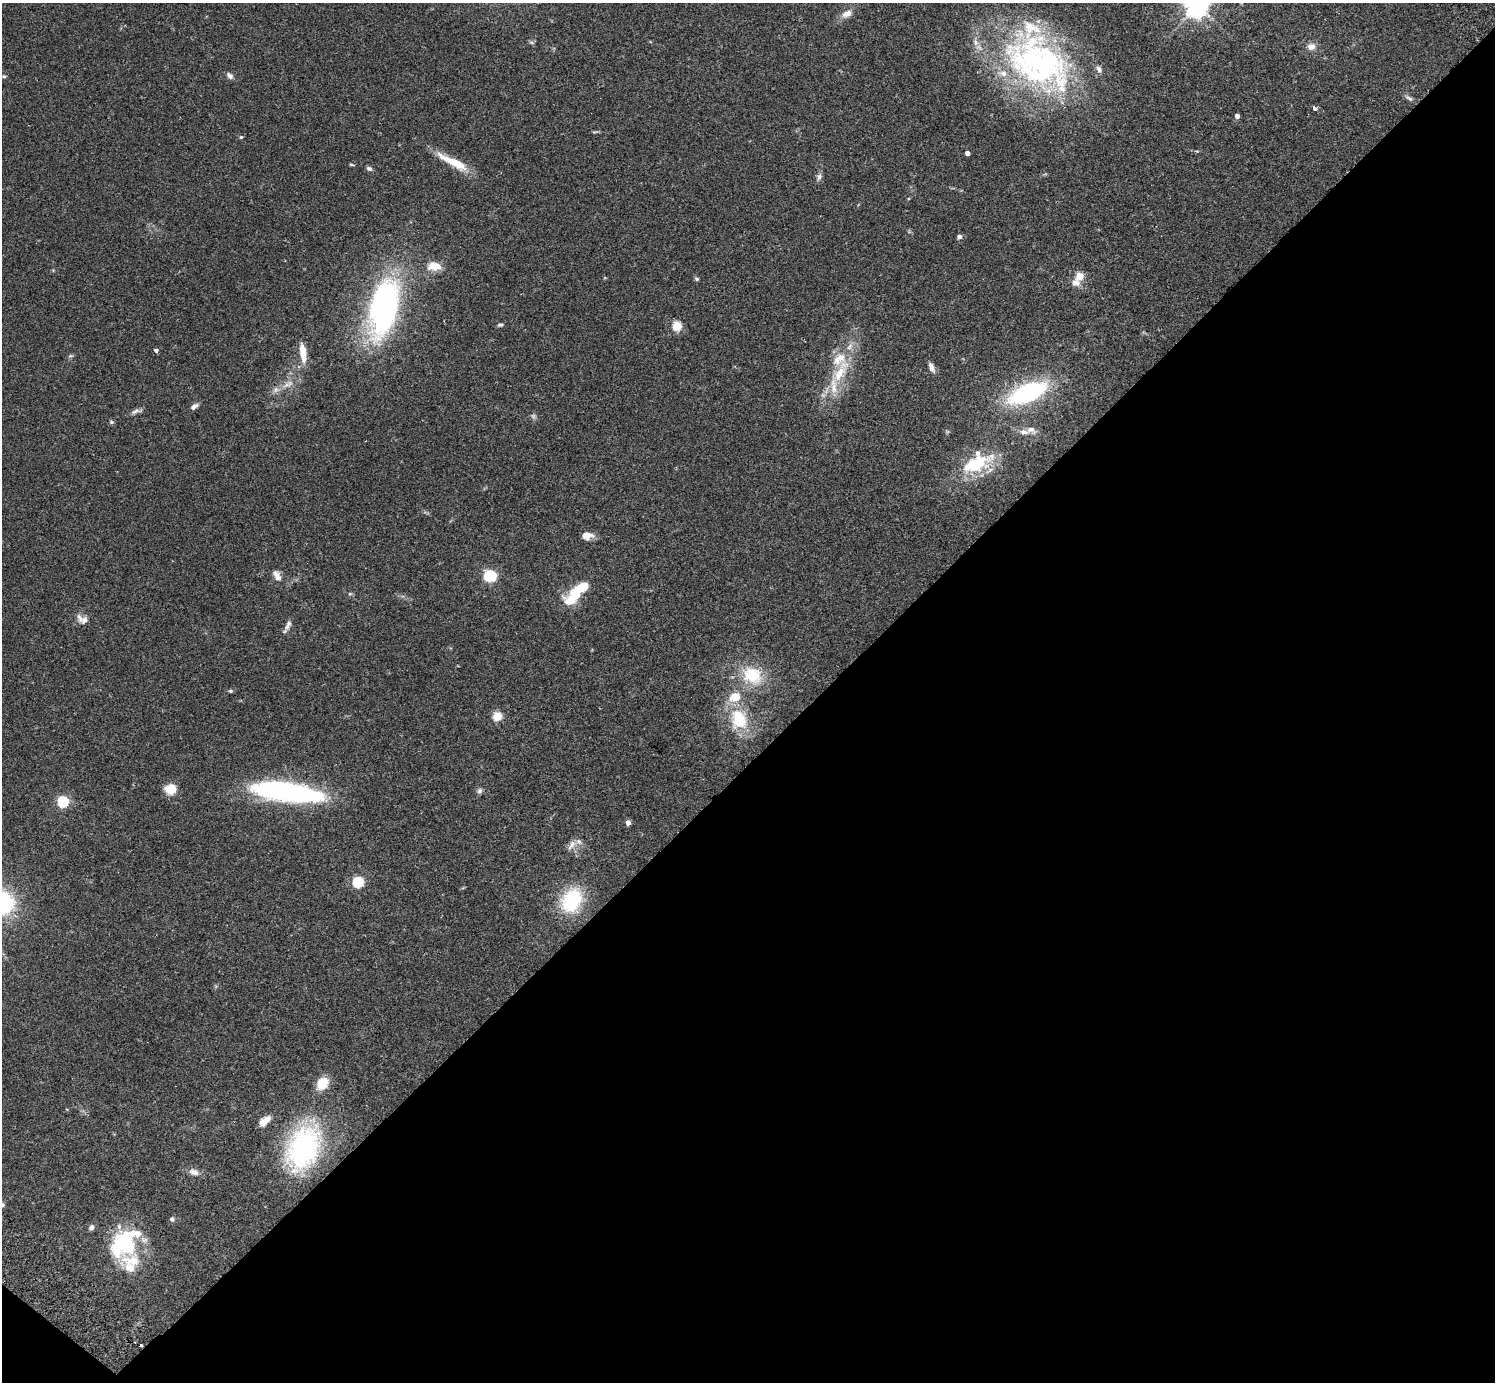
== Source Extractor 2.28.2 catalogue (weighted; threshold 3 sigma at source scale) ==
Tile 15 of 4 x 4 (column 3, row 4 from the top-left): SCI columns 3032-4524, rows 346-1725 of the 6061 x 6070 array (HDU 1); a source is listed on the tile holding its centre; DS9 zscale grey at full resolution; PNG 1497 x 1384 px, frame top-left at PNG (2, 3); no overlay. Shown black and unused: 46% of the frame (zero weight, under 2 of 3 exposures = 3% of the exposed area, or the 3 px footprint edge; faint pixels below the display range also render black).
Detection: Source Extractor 2.28.2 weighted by HDU 2 'WHT'; one run over the whole footprint, this tile lists its part. Background 0.106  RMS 0.0064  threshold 0.0288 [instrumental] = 3 sigma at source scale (4.5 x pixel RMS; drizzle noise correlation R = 1.50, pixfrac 1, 0.05/0.05 arcsec/px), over >= 5 px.
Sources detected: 84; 1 too faint to see at this stretch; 3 inside a brighter object's white glare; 1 cosmic-ray / hot-pixel residue — not listed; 16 inside a brighter listed object's ellipse — not listed separately; the other 63 listed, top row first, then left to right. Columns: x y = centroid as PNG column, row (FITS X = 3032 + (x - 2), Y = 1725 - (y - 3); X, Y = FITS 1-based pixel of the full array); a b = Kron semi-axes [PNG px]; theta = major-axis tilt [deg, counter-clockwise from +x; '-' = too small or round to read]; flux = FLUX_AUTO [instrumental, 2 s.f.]
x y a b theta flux
1197 5 8 8 - 480
847 14 14 9 27 5.2
1311 47 10 9 - 4.2
1038 63 97 58 -38 200
4 76 5 5 - 0.94
230 76 9 6 -46 2.5
1409 98 14 5 -34 2.1
1314 108 5 4 - 2.5
1237 116 4 4 - 2.9
241 137 4 4 - 0.83
967 153 4 4 - 3.6
453 162 43 9 -27 16
351 165 6 3 -9 0.68
369 169 8 5 -22 1.6
819 177 11 7 80 2.2
959 237 5 4 - 2.7
434 266 20 12 -5 8.3
1079 276 5 5 - 21
697 279 6 5 - 1
1075 283 9 7 -5 4.5
384 308 53 23 78 190
500 325 8 4 6 1.2
677 326 5 5 - 35
156 350 3 3 - 4.2
303 353 20 7 -82 11
70 356 7 4 0 0.91
931 367 13 6 -67 3.3
840 372 45 16 59 27
288 384 19 8 28 6.7
1027 393 35 15 24 85
194 406 10 5 35 2.7
136 411 18 5 14 2.4
111 422 6 6 - 1.1
1031 430 14 9 -20 3.9
976 464 40 18 23 34
587 535 12 8 -2 6.4
277 575 15 9 -61 4.4
490 576 6 5 - 69
576 593 21 13 43 24
350 594 6 4 1 0.86
84 620 16 10 11 4
289 623 11 7 89 2.2
752 675 27 21 -27 25
230 691 6 4 -1 0.96
497 716 5 5 - 31
739 719 29 22 -71 25
171 789 11 9 13 11
289 791 76 21 -7 110
479 791 8 7 - 1.7
63 802 5 5 - 71
628 823 5 4 - 3.5
572 845 16 8 54 4.1
358 883 5 5 - 60
571 900 26 20 65 40
2 902 23 20 -52 64
322 1083 11 9 49 17
265 1121 15 7 41 6.7
303 1148 43 28 64 110
194 1172 15 9 -17 4
2 1205 5 5 - 1.8
172 1219 7 6 - 1.6
91 1228 8 6 64 2
124 1244 37 33 20 51
Isophote crosses this tile's border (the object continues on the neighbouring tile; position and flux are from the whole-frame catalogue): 3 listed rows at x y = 1197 5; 2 902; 2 1205